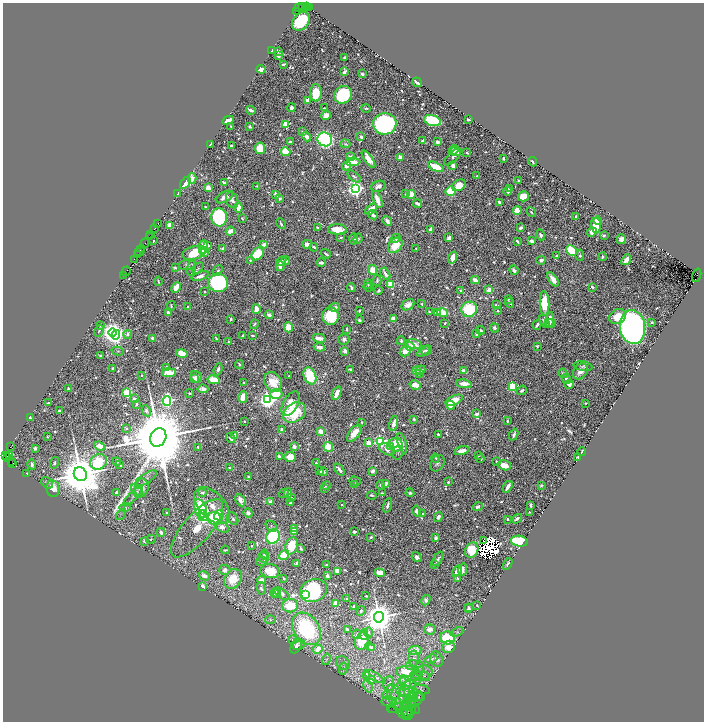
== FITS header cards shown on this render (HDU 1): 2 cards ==
NAXIS1  =                 1403
NAXIS2  =                 1439

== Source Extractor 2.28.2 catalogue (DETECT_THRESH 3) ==
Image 1403 x 1439 px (HDU 1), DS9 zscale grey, zoomed out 1/2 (1 PNG px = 2 x 2 image px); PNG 706 x 724 px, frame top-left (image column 2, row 1438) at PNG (3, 3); each listed source drawn as its Kron ellipse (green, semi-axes under 4 px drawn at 4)
Background 0.681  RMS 0.011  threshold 0.0321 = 3 sigma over >= 5 px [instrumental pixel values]
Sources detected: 1231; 116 cannot appear on this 1/2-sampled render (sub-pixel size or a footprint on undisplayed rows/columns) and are neither listed nor drawn; of the other 1115, the 500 brightest by FLUX_AUTO listed and drawn (615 fainter detections omitted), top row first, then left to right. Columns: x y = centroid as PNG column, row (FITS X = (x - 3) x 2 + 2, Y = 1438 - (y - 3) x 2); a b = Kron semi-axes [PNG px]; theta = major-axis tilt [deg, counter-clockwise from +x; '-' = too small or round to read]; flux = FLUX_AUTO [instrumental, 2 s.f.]
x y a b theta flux
307 6 4 2 - 410
302 7 3 1 - 96
299 8 2 2 - 36
306 8 3 1 - 110
309 8 2 2 - 260
297 11 4 1 - 93
301 21 10 7 49 200
272 50 3 2 - 3.7
278 51 3 2 - 14
279 56 3 3 - 4
345 57 3 3 - 4.2
283 64 4 2 - 7.6
261 69 4 3 - 28
345 72 4 2 - 9.7
362 74 3 2 - 7.5
417 82 5 2 - 29
316 93 8 6 -88 73
343 95 9 8 - 290
307 100 4 3 - 16
291 108 4 3 - 15
324 108 3 2 - 3.5
366 108 5 3 - 3.7
251 110 5 2 - 13
326 116 5 4 - 34
228 120 6 3 26 31
468 120 3 2 - 5.7
432 121 8 5 -17 260
285 124 3 3 - 140
385 124 12 10 7 680
231 126 3 2 - 3.3
250 127 3 3 - 4.1
302 131 3 2 - 5.3
307 137 5 3 - 15
361 137 3 3 - 9.5
325 139 7 6 - 860
290 141 3 3 - 5.1
423 141 3 3 - 15
438 142 3 2 - 21
210 144 3 2 - 5.5
345 144 5 4 - 3.6
231 146 3 2 - 8
260 148 6 5 - 58
454 150 5 4 - 33
286 152 5 4 - 100
455 152 5 3 - 20
467 153 3 2 - 3.4
351 157 4 3 - 9.4
400 157 4 3 - 18
453 157 11 4 44 12
503 158 2 2 - 18
368 159 10 4 -55 32
353 162 7 3 4 39
533 162 5 2 - 6.7
453 165 2 2 - 50
347 166 4 4 - 10
436 167 8 4 -25 77
477 176 2 2 - 4.5
354 177 8 4 -38 6.2
192 178 5 4 - 24
519 181 3 2 - 8.2
185 183 7 4 55 73
224 183 2 2 - 4.7
459 185 7 5 31 48
257 186 4 3 - 3.4
378 186 7 5 17 13
208 188 3 2 - 77
509 188 4 3 - 4.3
355 189 4 4 - 1300
450 191 5 5 - 98
508 191 4 2 - 8.4
178 194 4 3 - 5.2
275 194 3 3 - 20
406 194 4 3 - 3.3
411 194 4 4 - 50
523 196 5 5 - 59
224 197 9 5 29 22
280 198 3 3 - 6.3
377 199 9 3 -70 39
232 200 8 6 -71 11
499 203 4 2 - 9.4
418 204 4 3 - 10
205 207 3 2 - 4.3
238 207 5 3 - 35
371 209 7 3 44 42
517 211 4 4 - 57
531 212 5 2 - 4.4
373 215 5 3 - 14
219 217 9 8 - 390
576 217 2 2 - 12
242 218 3 2 - 3.9
387 221 5 3 - 15
598 221 4 3 - 66
158 224 4 1 - 100
281 224 5 2 - 5.7
170 225 3 3 - 74
596 225 7 5 -90 66
317 227 4 3 - 4.3
154 228 3 1 - 110
521 228 3 2 - 14
337 229 9 5 -2 45
430 230 2 2 - 37
230 231 5 3 - 30
592 232 5 4 - 26
150 234 2 1 - 61
541 235 5 3 - 9.7
604 235 4 3 - 6
150 237 2 1 - 78
341 238 3 3 - 4.2
396 238 5 4 - 5.1
449 238 4 3 - 22
354 239 6 3 -89 6.4
358 239 5 3 - 3.6
621 239 5 4 - 18
153 241 2 2 - 4.8
517 241 3 2 - 6.4
531 241 3 2 - 13
145 243 5 2 - 130
264 244 3 3 - 18
307 244 4 4 - 18
204 245 5 3 - 63
208 245 3 2 - 6.4
395 245 9 6 50 70
314 247 4 2 - 5.7
222 248 4 3 - 6.2
416 248 2 2 - 3.9
140 250 6 2 57 260
202 251 3 2 - 15
571 251 5 5 - 110
139 252 2 1 - 140
204 252 3 3 - 17
194 253 12 6 15 110
137 254 3 1 - 89
258 254 8 5 47 100
326 254 5 2 - 4.7
580 255 6 4 83 5.9
557 256 3 3 - 4.8
453 257 6 3 73 27
602 257 4 2 - 5.2
134 260 3 1 - 54
250 260 2 2 - 9.9
541 260 4 3 - 9.3
626 260 6 3 52 27
282 261 5 3 - 7
286 261 4 3 - 8.9
321 263 5 3 - 13
187 265 8 5 12 6.5
280 266 5 3 - 20
192 267 8 3 78 9.1
175 268 3 2 - 4.2
198 268 6 4 44 3.3
373 270 5 4 - 47
514 270 5 3 - 13
126 271 5 1 - 70
218 271 6 3 51 5
385 274 7 3 -59 15
697 275 7 1 72 830
123 276 2 1 - 22
200 276 9 3 20 15
553 279 8 3 -56 26
377 280 5 3 - 6
475 280 4 3 - 17
158 281 4 2 - 4.1
218 283 10 9 - 500
368 284 4 3 - 4.1
391 284 4 3 - 97
176 287 5 3 - 50
351 287 4 2 - 6.4
368 287 5 3 - 3.7
592 287 4 2 - 7.9
489 290 2 2 - 55
378 291 4 3 - 5.3
461 291 3 2 - 7
205 292 2 2 - 3.5
508 299 2 2 - 3.6
510 303 5 2 - 5.7
545 303 12 4 -86 97
422 304 2 2 - 4.3
408 305 7 5 33 16
496 305 4 2 - 4.6
171 306 5 2 - 3.7
188 307 3 3 - 7.1
335 307 5 3 - 9.9
256 309 5 3 - 32
469 309 8 7 - 200
359 311 3 2 - 5.2
498 311 2 2 - 5
429 312 3 2 - 3.9
168 313 3 3 - 13
437 313 3 3 - 20
442 313 5 4 - 67
269 315 4 3 - 10
330 316 8 8 - 140
618 317 9 7 29 62
231 319 3 2 - 4.1
393 319 3 3 - 43
359 320 3 2 - 8.8
549 320 8 3 79 20
544 321 7 4 -60 9.9
652 322 3 2 - 3.5
445 323 2 2 - 6
551 323 5 3 - 9.6
254 324 5 4 - 3.9
101 325 4 4 - 4.1
537 325 5 2 - 8.4
288 327 5 4 - 54
633 327 17 12 -82 2100
494 328 5 4 - 7.7
346 329 4 2 - 3.9
480 330 5 3 - 8.7
99 331 6 3 64 4
112 333 4 4 - 2400
476 334 4 2 - 8.7
116 335 5 4 - 1100
128 335 4 3 - 7.9
243 335 2 2 - 5.1
253 335 4 2 - 4.9
153 338 3 3 - 14
216 338 3 2 - 3.6
319 338 7 3 -13 23
344 339 5 5 - 11
401 341 4 3 - 4.9
228 342 3 2 - 6.5
414 344 7 5 -16 23
537 346 3 2 - 4.7
319 347 5 3 - 15
410 347 4 4 - 32
427 350 6 4 38 6.5
118 351 6 4 -15 3.8
345 351 3 3 - 13
405 351 6 5 - 30
423 351 7 3 36 5.9
182 353 6 4 -14 53
100 356 3 2 - 5.1
239 364 4 3 - 3.4
583 366 9 5 -10 6
167 367 4 2 - 4.4
113 368 2 2 - 8.5
218 369 6 3 71 7.6
350 369 4 2 - 4.9
416 370 4 3 - 30
420 370 5 4 - 7.8
463 370 4 3 - 8.3
580 371 9 6 55 25
169 373 7 4 2 65
419 373 3 2 - 6.1
563 373 5 3 - 6.6
142 375 2 2 - 3.4
289 376 2 2 - 3.9
310 376 9 6 -69 140
196 377 6 5 - 16
194 379 3 2 - 3.5
566 379 5 2 - 14
214 380 6 4 -14 78
244 382 2 2 - 3.4
273 382 10 8 -59 45
464 384 8 4 -9 21
569 384 5 4 - 13
415 385 6 4 -29 32
512 387 3 3 - 230
68 388 3 2 - 6.8
203 389 5 4 - 19
522 390 5 3 - 7.5
127 393 4 3 - 180
190 393 4 3 - 3.9
337 393 7 3 67 49
276 394 6 5 - 69
243 397 6 4 75 30
134 399 3 2 - 8.5
268 400 4 4 - 1600
454 400 9 4 26 45
167 401 5 4 - 640
48 403 3 2 - 3.8
586 403 2 2 - 3.7
136 404 3 2 - 6.7
291 404 13 7 60 54
450 405 4 4 - 31
59 411 3 3 - 11
146 411 6 4 -61 8.9
294 413 12 9 34 130
477 414 4 2 - 11
30 418 4 3 - 5.2
414 419 3 2 - 6.4
245 421 2 2 - 3.5
507 421 4 2 - 4.5
362 422 2 2 - 3.5
394 423 8 4 75 19
126 428 4 2 - 3.4
281 430 4 2 - 6.7
320 431 4 3 - 21
354 433 10 5 52 29
438 434 3 2 - 5.3
234 435 3 2 - 16
514 435 6 2 67 9.4
47 436 3 2 - 3.3
158 437 9 7 62 67000
231 438 5 4 - 14
380 441 4 3 - 430
368 443 3 3 - 37
402 443 10 3 -74 15
396 445 7 6 - 110
99 446 6 4 -21 32
294 446 3 2 - 38
10 447 2 1 - 39
198 447 3 2 - 3.3
328 447 5 4 - 61
391 447 4 3 - 16
35 448 3 3 - 12
387 449 8 5 -29 17
462 451 7 4 14 24
398 452 7 5 76 3.9
582 452 4 2 - 3.6
479 455 3 2 - 4.1
6 456 3 1 - 42
10 456 2 1 - 160
279 456 3 3 - 8.8
8 457 2 1 - 26
290 457 6 5 - 44
578 457 2 2 - 5.4
436 458 4 3 - 3.4
481 459 2 2 - 4.4
11 461 2 1 - 140
98 462 9 7 27 160
117 462 4 3 - 5.4
497 462 3 2 - 3.3
54 463 6 3 73 5.3
316 463 2 2 - 4.5
437 463 9 6 56 7.5
13 464 4 1 - 110
32 464 5 3 - 8.4
120 465 3 2 - 5.7
504 465 7 5 -15 42
230 468 2 2 - 12
339 469 7 2 -52 15
320 471 3 2 - 7
373 471 3 3 - 15
324 472 4 3 - 4.2
27 473 2 2 - 5.4
80 474 7 6 - 18000
249 477 3 3 - 6.7
146 478 12 5 31 6.5
355 481 6 4 -18 4.4
448 482 2 2 - 7.3
47 483 6 5 - 5.1
386 483 4 3 - 13
326 485 3 2 - 6.9
354 485 4 3 - 3.8
380 485 5 3 - 4.6
541 485 3 2 - 4.8
508 487 6 3 58 17
142 488 9 6 81 21
324 488 3 2 - 9.1
53 489 8 6 -81 35
137 491 7 4 -52 6.1
116 492 3 2 - 6.2
202 493 4 3 - 6.5
284 493 5 3 - 3.4
288 493 4 3 - 15
382 493 4 2 - 4
410 493 4 3 - 4.2
372 495 5 3 - 4.1
133 496 13 4 44 7.7
291 498 4 2 - 3.7
240 500 6 5 - 16
271 502 3 3 - 20
291 503 4 2 - 7.3
342 505 4 3 - 4.1
387 505 7 3 72 11
531 505 3 2 - 8.3
212 506 22 13 -48 63
125 507 6 4 16 3.9
478 507 5 4 - 9
200 509 9 6 -67 210
416 511 5 4 - 7.5
167 512 2 2 - 4.1
529 512 2 2 - 3.8
248 513 5 3 - 12
423 513 3 2 - 3.9
121 514 6 3 52 3.6
202 514 5 3 - 34
219 515 5 4 - 110
203 517 5 3 - 45
438 517 5 3 - 11
215 519 7 6 - 120
233 519 7 5 -53 4.9
508 519 3 2 - 4
517 519 6 2 34 7.3
272 526 7 4 -38 5.2
222 527 7 4 -29 27
197 528 36 13 49 86
294 528 4 3 - 14
161 532 4 3 - 9.4
294 532 4 3 - 15
354 532 3 3 - 5.9
273 536 7 6 - 280
371 537 3 3 - 4.9
436 538 2 2 - 33
151 539 5 3 - 3.6
483 540 2 1 - 4.7
145 541 4 3 - 11
519 541 8 5 -9 170
251 546 2 2 - 7.2
292 546 9 6 73 90
301 549 3 2 - 5.6
225 550 4 2 - 3.4
472 550 8 6 59 120
264 554 5 3 - 5.1
284 555 5 4 - 100
417 557 5 4 - 13
263 558 6 4 -53 6.6
438 559 8 3 59 4.8
261 561 5 4 - 3.7
297 563 4 2 - 17
434 564 3 2 - 4.9
508 564 6 2 60 5.6
327 565 3 2 - 5.3
463 569 6 3 81 12
225 570 5 5 - 13
270 571 9 7 -12 53
337 571 4 3 - 31
457 571 6 3 58 21
380 573 5 4 - 31
204 576 6 4 -28 19
327 576 3 3 - 10
283 578 3 2 - 4.4
457 578 4 3 - 3.9
233 579 10 8 59 66
261 580 4 3 - 20
203 586 4 3 - 8.9
261 588 6 4 -78 5.4
313 590 14 11 23 510
275 593 5 3 - 7.6
277 593 5 2 - 6.1
282 594 9 4 -37 13
305 594 3 3 - 860
366 596 2 2 - 4.5
346 599 2 2 - 3.3
426 600 5 4 - 10
336 603 3 3 - 37
290 605 8 7 - 65
477 605 3 2 - 3.5
354 606 3 3 - 8
469 607 2 2 - 4.4
469 609 4 2 - 7
361 611 5 3 - 4.6
379 617 5 5 - 6300
271 620 5 4 - 4.2
306 629 18 12 -55 270
347 629 3 2 - 5.4
430 629 6 5 - 14
369 632 5 3 - 3.9
457 632 7 3 25 4.7
357 634 5 4 - 6.8
364 635 5 3 - 6.1
448 638 7 6 - 150
293 639 4 3 - 4.1
362 641 9 7 69 84
299 645 6 4 26 4.9
296 646 8 5 63 6.9
370 647 5 3 - 4.4
372 647 4 3 - 4.3
449 647 6 6 - 29
318 649 5 4 - 42
415 650 6 4 5 28
326 659 6 4 75 4
414 659 8 5 -90 10
431 659 6 4 20 6.9
437 659 8 6 -61 16
343 663 7 6 - 7.4
411 665 6 4 32 5.2
419 667 6 3 75 3.7
343 669 6 3 77 3.7
406 672 10 5 4 49
422 673 10 7 20 15
416 675 6 4 2 5.3
367 676 3 3 - 20
374 676 11 4 -28 14
425 676 5 3 - 3.3
416 679 5 4 - 6.5
371 680 4 4 - 16
389 683 7 5 85 7.6
402 683 6 4 66 4.7
405 683 7 5 -71 20
368 686 7 3 -71 3.7
408 688 10 6 47 12
421 690 9 4 -7 4
414 694 12 5 -28 9.2
387 695 4 3 - 3.7
413 696 6 5 - 6.4
401 697 14 10 -87 32
394 698 13 5 -70 16
416 699 8 5 57 5.9
409 701 10 6 67 17
389 702 8 5 -2 6.5
398 704 12 6 35 15
410 704 12 5 -41 14
403 707 12 8 -71 19
411 707 10 3 81 5.7
399 708 11 4 12 6.7
408 709 10 5 -84 8.8
407 714 6 5 - 5.3
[615 fainter detections neither listed nor drawn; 116 sub-pixel or undisplayed-footprint detections neither listed nor drawn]